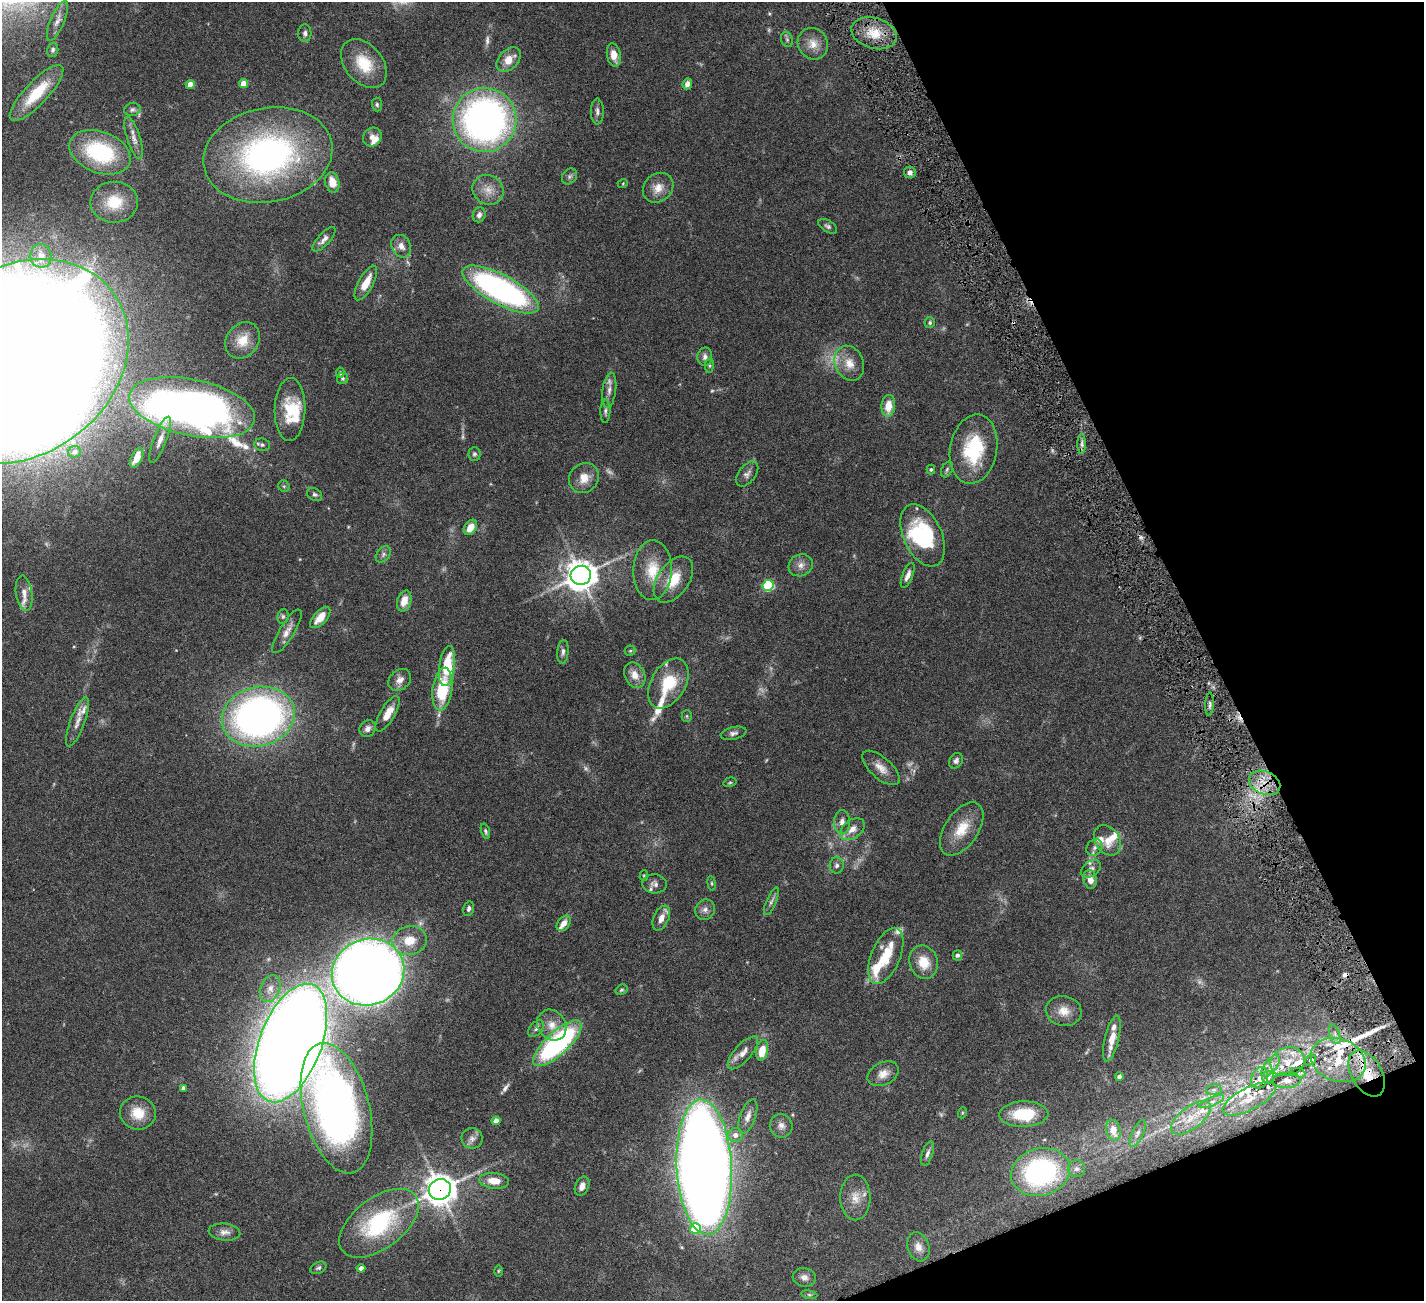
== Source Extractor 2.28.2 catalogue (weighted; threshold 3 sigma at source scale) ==
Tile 12 of 4 x 4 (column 4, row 3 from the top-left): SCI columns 4266-5687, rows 1595-2893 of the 5741 x 5679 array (HDU 1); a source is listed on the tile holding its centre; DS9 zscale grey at full resolution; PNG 1426 x 1303 px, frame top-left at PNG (2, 2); each listed source drawn as its Kron ellipse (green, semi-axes under 4 px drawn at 4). Shown black and unused: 20% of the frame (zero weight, under 4 of 8 exposures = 2% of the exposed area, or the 3 px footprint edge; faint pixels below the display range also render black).
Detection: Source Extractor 2.28.2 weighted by HDU 2 'WHT'; one run over the whole footprint, this tile lists its part. Background 0.0766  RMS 0.0028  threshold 0.0113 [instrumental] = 3 sigma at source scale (4.09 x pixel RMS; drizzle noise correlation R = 1.36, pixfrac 0.8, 0.05/0.05 arcsec/px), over >= 5 px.
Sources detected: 224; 13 too faint to see at this stretch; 1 inside a brighter object's white glare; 2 cosmic-ray / hot-pixel residue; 3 long thin detections or spike segments (spike, bleed or trail) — neither listed nor drawn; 35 inside a brighter listed object's ellipse — not listed separately; the other 170 listed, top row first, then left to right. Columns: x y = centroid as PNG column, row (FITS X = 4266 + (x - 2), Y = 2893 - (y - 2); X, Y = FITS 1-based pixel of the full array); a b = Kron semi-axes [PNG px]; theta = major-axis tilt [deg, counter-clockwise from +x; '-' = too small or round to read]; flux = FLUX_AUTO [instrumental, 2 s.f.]
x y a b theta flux
57 21 21 7 67 1.7
305 33 9 6 -89 0.84
874 33 23 15 -16 6.2
787 39 8 6 -70 0.55
813 44 16 14 -53 3.1
53 50 7 5 75 0.59
614 55 12 7 -80 2.6
509 60 14 9 46 3.4
364 63 27 18 -50 8.1
244 84 4 4 - 3.2
687 84 5 4 - 1.7
190 85 4 4 - 4.1
37 93 37 11 46 9.6
377 105 7 5 -86 0.48
132 109 8 6 14 0.66
597 111 13 6 -89 1
485 120 32 32 - 110
372 137 10 9 - 1.5
134 138 22 6 -72 1.8
100 152 32 20 -21 22
268 155 65 47 11 80
910 172 6 6 - 1.2
569 176 9 7 52 0.77
332 182 10 7 -79 3.4
623 183 5 3 - 0.24
658 188 16 14 43 3
488 190 16 14 -37 3.2
114 202 24 20 1 8.6
479 215 7 6 - 0.89
828 226 10 5 -31 0.69
324 239 15 6 47 1.3
401 246 12 9 -62 1.9
41 256 12 10 -80 2
366 283 19 7 61 4.3
501 289 43 14 -28 72
930 323 5 5 - 0.46
242 340 19 16 52 4.7
705 357 9 7 87 1.1
18 362 118 94 35 1400
849 363 18 14 -67 3.6
709 365 7 4 83 0.35
340 373 5 4 - 0.5
342 378 5 5 - 0.46
609 390 18 7 83 1.6
888 406 11 7 83 4.1
192 408 64 28 -12 230
290 410 31 15 88 8.4
605 411 12 5 89 0.7
160 440 24 6 68 2.3
1082 444 10 4 90 0.85
262 445 8 6 -13 0.66
974 449 35 23 80 16
75 452 6 5 - 0.98
474 454 7 6 - 0.55
137 458 10 5 66 3.7
947 469 8 5 64 0.54
931 470 5 4 - 0.34
747 474 14 8 51 1.3
584 478 16 14 47 3.4
284 486 6 5 - 0.44
315 494 8 6 -30 0.65
470 527 8 5 55 2.9
923 535 33 19 -65 23
383 554 9 6 51 0.82
801 565 12 11 - 1.8
652 570 30 19 88 7.6
581 575 10 9 - 360
908 575 13 5 67 1.5
673 580 26 15 55 6.6
768 585 5 5 - 26
24 593 18 8 -83 2
404 601 10 7 72 3.3
283 616 7 5 77 0.56
320 617 13 6 47 4
287 631 25 7 59 2.2
630 651 5 5 - 0.4
563 652 12 5 84 0.89
447 666 20 7 82 11
635 675 13 10 -63 2.7
400 680 12 9 41 1.8
668 683 27 17 59 9.8
442 689 21 10 82 14
1209 704 12 4 87 0.7
388 714 20 7 59 3.9
687 716 5 5 - 0.36
258 717 37 29 15 130
77 722 26 7 69 2.1
368 729 9 7 53 1.3
733 733 13 6 12 0.97
956 761 8 6 54 0.81
881 768 23 10 -42 2.8
730 782 6 4 16 0.38
1265 783 16 11 -23 5.2
842 822 12 8 89 1.5
852 829 14 9 38 2.3
962 829 30 16 56 6.6
485 831 8 4 -73 0.45
1107 840 16 12 -57 2.9
1094 848 9 7 49 1
837 865 8 7 - 0.83
1091 869 11 7 36 1
644 876 5 4 - 0.28
1090 879 9 6 -78 2
712 883 7 3 -82 0.34
654 884 12 9 -5 1.2
771 901 15 5 67 0.8
469 909 7 5 77 0.65
705 910 10 9 - 1.4
661 918 13 7 66 1.9
564 923 8 6 51 2.1
409 940 17 14 10 5.5
957 955 5 4 - 0.67
886 956 30 14 67 7.8
924 962 17 14 -71 4.8
368 972 37 33 21 390
270 989 14 9 69 2.2
621 990 6 5 - 0.41
1064 1011 18 15 -9 3.3
552 1025 16 13 -53 3.4
536 1029 10 6 50 0.84
1335 1034 10 5 -72 0.88
1112 1039 24 7 77 3.3
291 1043 62 31 69 700
557 1043 31 11 43 47
762 1050 10 6 80 4.8
743 1053 21 8 49 2.4
1310 1060 6 4 34 0.89
1338 1060 28 21 -20 11
1288 1062 17 14 19 4.2
1270 1066 13 6 53 1.4
1299 1073 8 4 -18 0.46
883 1074 16 11 26 2.4
1367 1074 25 15 -60 9
1119 1077 4 4 - 0.94
1268 1077 6 6 - 0.61
1260 1078 11 8 73 1.2
1286 1080 14 7 3 1.3
183 1088 4 4 - 0.87
1214 1090 8 5 7 0.66
1249 1099 29 11 27 4
1212 1102 13 4 22 1.1
336 1108 67 33 -76 150
138 1113 18 16 -14 5.4
962 1113 6 3 72 0.27
1024 1114 24 13 1 10
748 1116 18 7 70 2
1191 1118 23 11 37 4.4
496 1121 4 4 - 2
781 1126 12 11 - 1.6
1113 1130 10 7 -76 3.4
1138 1133 14 5 65 1.1
735 1135 7 7 - 1.4
472 1138 10 10 - 1.3
927 1154 12 5 71 0.95
704 1167 68 27 -87 530
1076 1169 8 8 - 1
1040 1172 30 23 16 48
494 1181 15 8 -6 3.3
582 1186 10 6 67 1.6
440 1189 11 10 - 330
855 1197 23 15 90 3.9
379 1223 46 25 37 25
695 1229 5 5 - 9.7
224 1232 16 8 -6 1.6
918 1247 15 10 -71 2.1
318 1268 8 5 24 0.57
361 1268 4 4 - 1.4
498 1271 5 3 - 0.26
804 1277 11 9 -13 1.4
809 1295 8 4 -9 0.44
Overlapping masked pixels (flux is a lower limit): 3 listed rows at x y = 1265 783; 1367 1074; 440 1189
Isophote crosses this tile's border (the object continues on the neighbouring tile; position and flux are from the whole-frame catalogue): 1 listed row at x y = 18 362